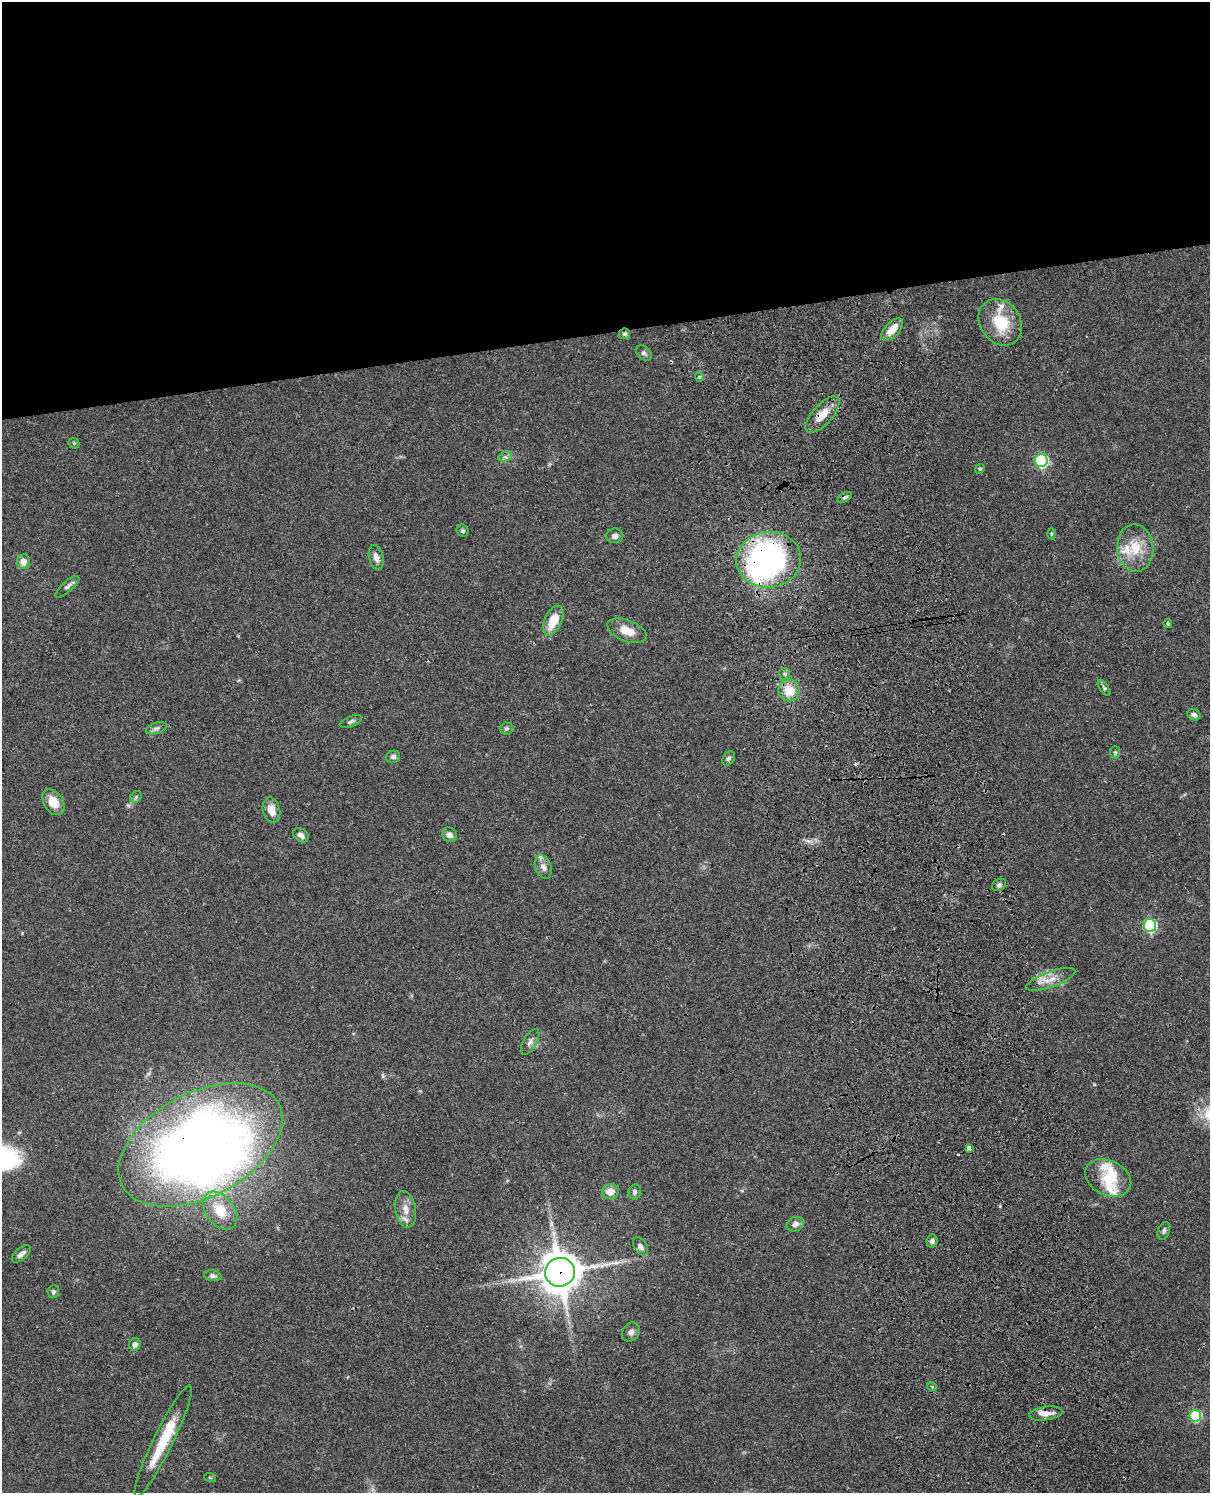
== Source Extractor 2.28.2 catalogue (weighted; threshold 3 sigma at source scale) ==
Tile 2 of 4 x 3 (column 2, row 1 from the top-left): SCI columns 1329-2536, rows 3265-4755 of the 5072 x 4926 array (HDU 1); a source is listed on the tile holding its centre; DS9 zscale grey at full resolution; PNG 1212 x 1495 px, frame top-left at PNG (2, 2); each listed source drawn as its Kron ellipse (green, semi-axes under 4 px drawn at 4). Shown black and unused: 22% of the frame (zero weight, under 3 of 4 exposures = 6% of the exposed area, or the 3 px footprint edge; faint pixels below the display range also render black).
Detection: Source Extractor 2.28.2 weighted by HDU 2 'WHT'; one run over the whole footprint, this tile lists its part. Background 0.0831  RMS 0.0061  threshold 0.0275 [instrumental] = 3 sigma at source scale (4.5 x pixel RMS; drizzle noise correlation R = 1.50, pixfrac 1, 0.05/0.05 arcsec/px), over >= 5 px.
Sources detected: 76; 3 inside a brighter object's white glare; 2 cosmic-ray / hot-pixel residue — neither listed nor drawn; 7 inside a brighter listed object's ellipse — not listed separately; the other 64 listed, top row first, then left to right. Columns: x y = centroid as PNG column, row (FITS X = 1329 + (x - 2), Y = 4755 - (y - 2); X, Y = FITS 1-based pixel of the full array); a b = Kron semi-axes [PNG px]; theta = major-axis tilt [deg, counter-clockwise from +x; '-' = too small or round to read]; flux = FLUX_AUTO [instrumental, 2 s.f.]
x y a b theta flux
1000 322 25 20 -55 23
892 330 14 7 46 7.4
624 334 5 5 - 1.2
644 353 9 6 -40 1.8
699 377 4 4 - 0.82
822 415 23 10 48 9.7
74 443 6 5 - 0.83
505 457 7 4 17 1.3
1041 460 6 6 - 77
980 469 5 4 - 0.75
845 497 8 4 31 1.3
463 531 6 5 - 1.1
1051 534 5 3 - 0.67
615 536 8 7 - 2.3
1135 548 24 18 -85 17
376 557 13 7 -75 3.5
769 560 32 28 5 220
24 562 7 6 - 5.1
67 587 15 5 41 2
553 620 16 8 65 13
1168 624 4 4 - 0.98
627 631 21 10 -21 8.8
785 674 6 5 - 1.2
1104 688 9 3 -57 1.2
789 690 11 10 - 12
1194 715 7 5 -27 1.9
351 721 11 5 22 1.8
156 728 11 5 17 1.9
506 729 6 6 - 1.2
1115 752 6 5 - 1
393 757 7 6 - 1.9
729 758 8 5 55 1.4
136 797 6 5 - 1
53 802 14 9 -56 10
271 810 13 8 -77 6.2
301 835 8 6 -39 2.5
449 835 8 7 - 2.9
543 867 12 8 -69 3.5
999 885 7 5 28 1.6
1150 925 6 6 - 74
1051 979 26 8 20 7.3
530 1042 14 6 60 2.7
200 1145 88 52 28 640
969 1148 3 3 - 25
1108 1178 24 17 -25 14
610 1192 8 7 - 6.6
635 1192 7 6 - 1.7
406 1209 18 10 -80 6.8
220 1211 21 14 -53 16
795 1224 9 7 23 2.7
1164 1231 9 6 69 1.7
932 1241 6 5 - 1.6
640 1246 10 6 -59 2.6
21 1254 11 6 39 2.9
560 1272 15 14 - 1500
213 1276 8 5 -9 1.9
53 1292 6 5 - 1.2
631 1332 10 8 56 2.7
135 1344 6 5 - 2.3
932 1387 5 3 - 0.54
1046 1413 17 7 9 4.9
1195 1416 6 5 - 46
163 1441 61 10 64 25
210 1477 6 3 -19 0.68
Overlapping masked pixels (flux is a lower limit): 6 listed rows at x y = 624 334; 822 415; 769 560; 200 1145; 969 1148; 560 1272